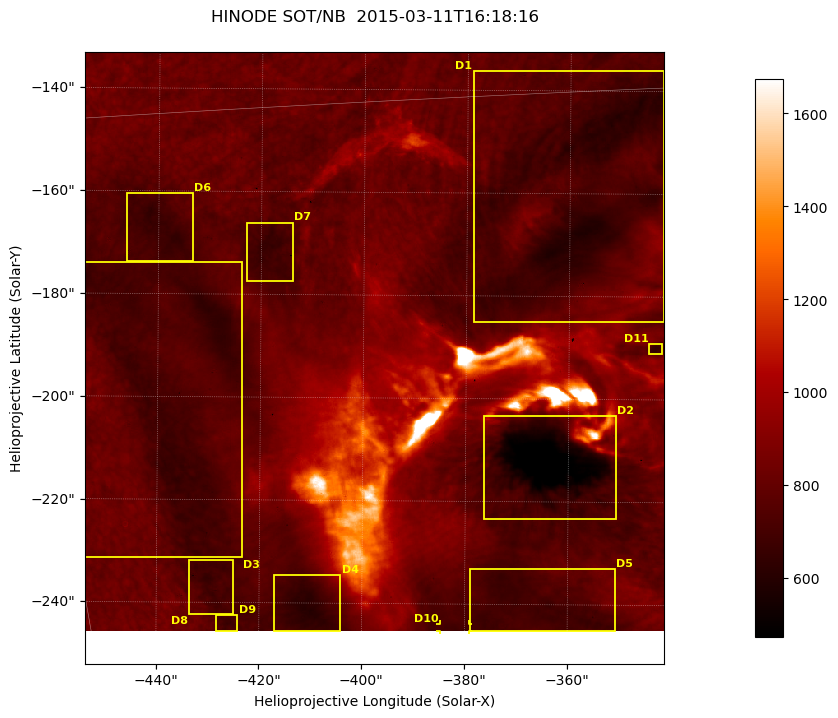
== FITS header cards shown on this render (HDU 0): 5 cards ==
TELESCOP= 'HINODE'
INSTRUME= 'SOT/NB'
DATE_OBS= '2015-03-11T16:18:16.177'
CTYPE1  = 'Solar-X'
CTYPE2  = 'Solar-Y'

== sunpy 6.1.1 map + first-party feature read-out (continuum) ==
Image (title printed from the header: HINODE SOT/NB  2015-03-11T16:18:16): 704 x 704 px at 0.16 arcsec/px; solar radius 966 arcsec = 6035 px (partial field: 0.4% of the solar disc is inside the frame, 100% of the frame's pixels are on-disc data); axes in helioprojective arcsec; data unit not stated in the header (colour bar unlabelled)
Orientation: roll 0.412 deg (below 1 deg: not rotated)
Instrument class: CONTINUUM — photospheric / low-chromospheric filtergram (TF H I 6563 base): granulation and sunspots, dark-feature search
Dark features (sunspots / pores): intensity divided by the frame's on-disc median (partial field: no limb-darkening profile); reference = the frame's on-disc median (the 8%-of-disc-diameter window exceeds this field); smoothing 3 px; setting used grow <= 0.88, no closing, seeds <= 0.88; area >= 123 px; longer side >= 8 px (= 1.3 arcsec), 4 px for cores <= 0.7; partial field; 11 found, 11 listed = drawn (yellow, D1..; 1 of them under ~2 arcsec drawn as corner ticks so the feature stays visible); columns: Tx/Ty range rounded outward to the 1 arcsec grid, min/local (2 s.f., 1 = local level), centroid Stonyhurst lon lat
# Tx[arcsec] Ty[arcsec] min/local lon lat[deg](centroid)
D1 -379..-341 -186..-136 0.73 -23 -16
D2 -377..-350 -224..-203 0.53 -23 -19
D3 -455..-423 -232..-173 0.8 -28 -18
D4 -418..-404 -246..-234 0.75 -27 -21
D5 -379..-350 -246..-232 0.83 -24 -21
D6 -447..-433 -174..-160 0.8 -28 -16
D7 -423..-413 -178..-166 0.81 -27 -17
D8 -434..-425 -243..-231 0.81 -28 -20
D9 -429..-424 -246..-242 0.84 -28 -21
D10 -385..-379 -246..-243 0.85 -25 -21
D11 -345..-342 -192..-189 0.8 -22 -18